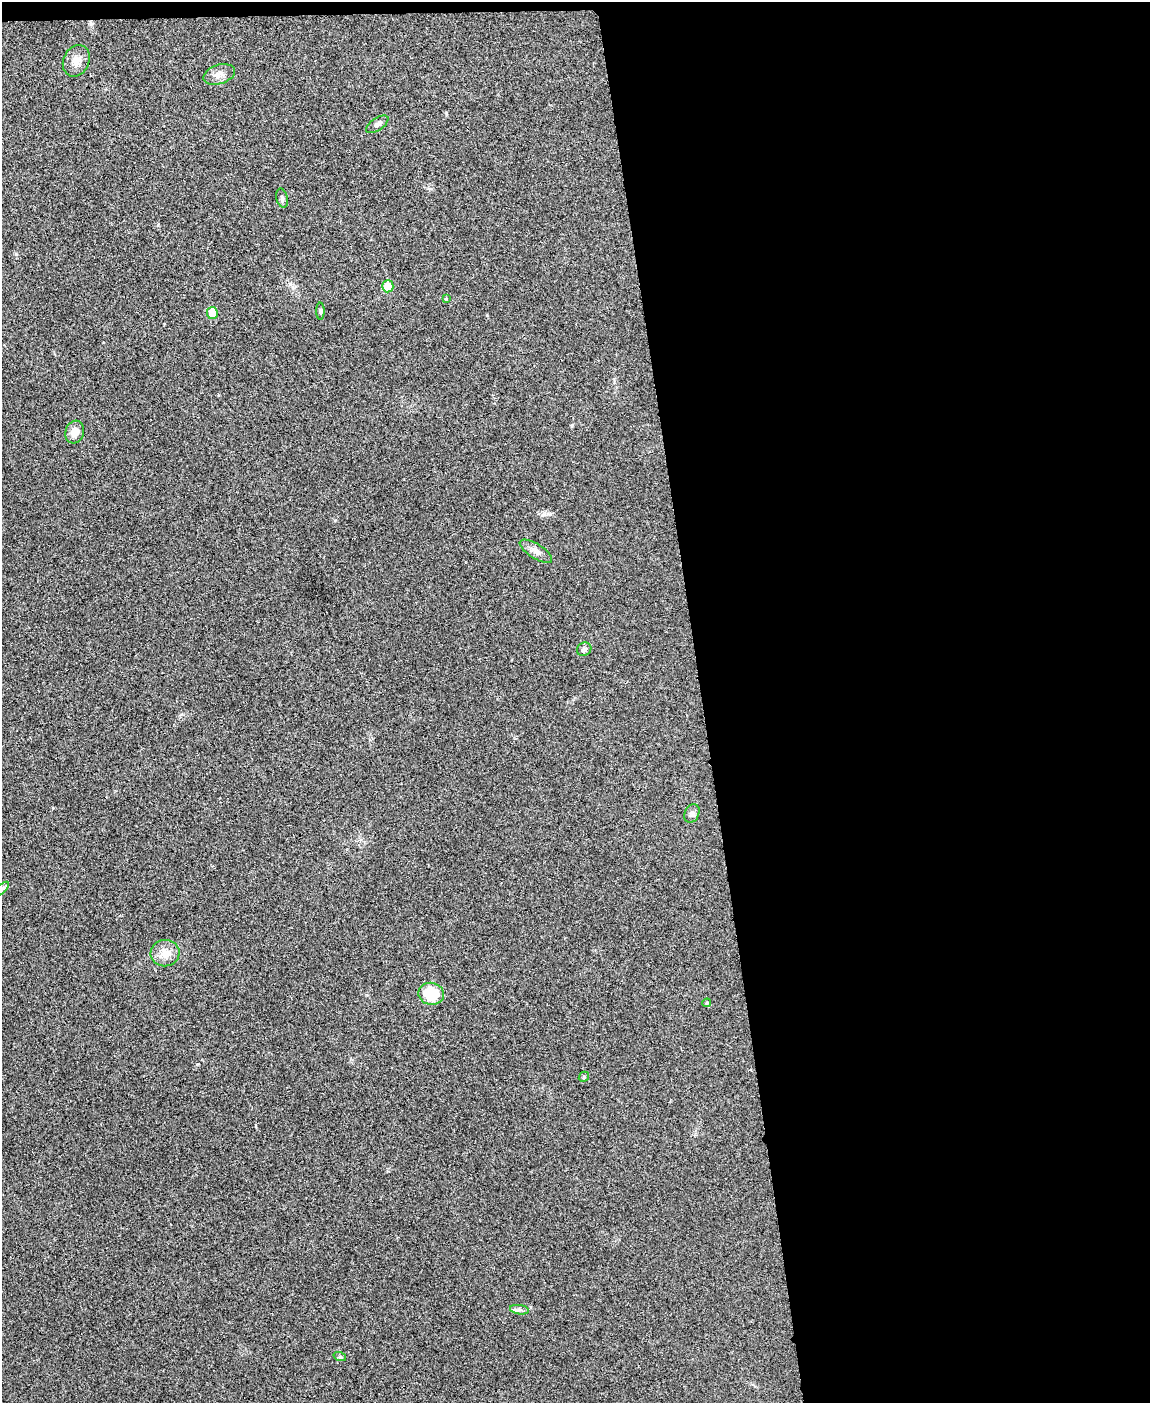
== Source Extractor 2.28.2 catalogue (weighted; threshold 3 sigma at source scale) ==
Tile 4 of 4 x 3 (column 4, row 1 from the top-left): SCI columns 3452-4599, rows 2944-4344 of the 4603 x 4585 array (HDU 1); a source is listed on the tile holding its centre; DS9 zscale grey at full resolution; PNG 1152 x 1405 px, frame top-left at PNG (2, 2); each listed source drawn as its Kron ellipse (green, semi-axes under 4 px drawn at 4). Shown black and unused: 40% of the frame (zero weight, under 3 of 4 exposures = <1% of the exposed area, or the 3 px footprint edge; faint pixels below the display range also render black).
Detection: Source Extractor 2.28.2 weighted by HDU 2 'WHT'; one run over the whole footprint, this tile lists its part. Background 0.0333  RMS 0.0062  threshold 0.0278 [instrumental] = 3 sigma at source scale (4.5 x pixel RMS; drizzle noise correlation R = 1.50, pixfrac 1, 0.05/0.05 arcsec/px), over >= 5 px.
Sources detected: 19; all 19 listed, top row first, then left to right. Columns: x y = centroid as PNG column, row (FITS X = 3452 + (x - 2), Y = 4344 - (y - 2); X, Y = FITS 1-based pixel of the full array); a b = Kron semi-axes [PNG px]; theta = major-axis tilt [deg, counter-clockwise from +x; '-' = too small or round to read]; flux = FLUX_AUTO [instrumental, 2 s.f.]
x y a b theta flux
76 61 16 13 64 6.3
219 74 16 9 18 4.7
377 124 13 6 35 2.2
282 198 9 5 -75 1.5
388 286 6 5 - 13
446 299 4 4 - 0.55
320 311 8 4 -89 1.1
212 313 6 5 - 12
75 432 11 9 72 5.3
536 551 18 7 -33 3.9
584 649 7 6 - 2.2
692 813 10 7 62 2.3
2 889 9 3 45 1.2
165 953 14 13 - 7.7
431 994 13 11 -9 22
707 1003 4 4 - 0.75
584 1077 5 4 - 0.78
519 1310 9 4 -8 1.7
340 1357 6 4 -18 0.9
Isophote crosses this tile's border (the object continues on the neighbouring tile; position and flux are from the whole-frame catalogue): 1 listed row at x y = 2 889
Unlisted compact peaks at least as high as the median listed source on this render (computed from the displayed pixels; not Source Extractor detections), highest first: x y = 16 254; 572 425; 550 514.